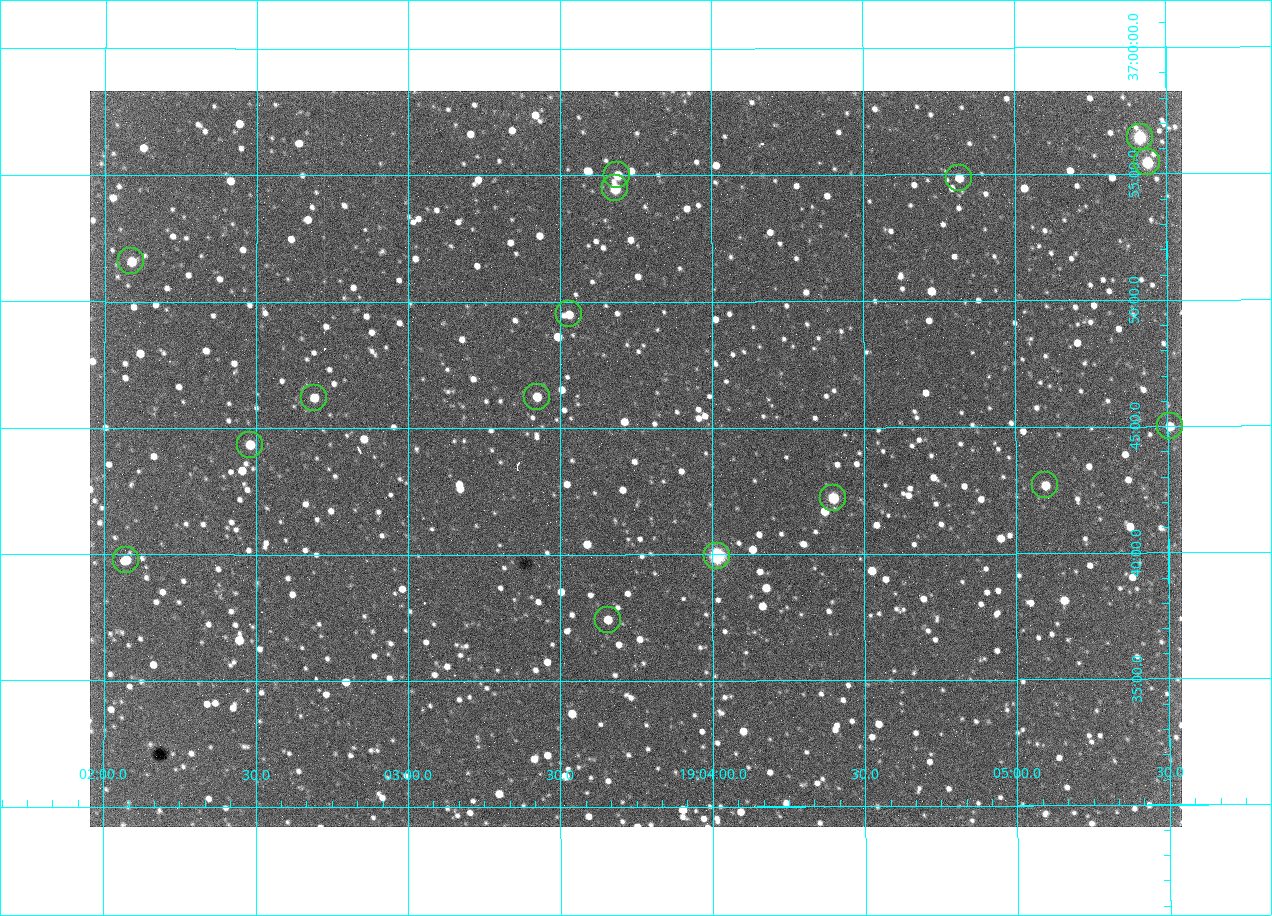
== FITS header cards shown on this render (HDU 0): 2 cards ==
NAXIS1  =                 1092 /fastest changing axis
NAXIS2  =                  736 /next to fastest changing axis

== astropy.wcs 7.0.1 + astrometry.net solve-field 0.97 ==
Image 1092 x 736 px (HDU 0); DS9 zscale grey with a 90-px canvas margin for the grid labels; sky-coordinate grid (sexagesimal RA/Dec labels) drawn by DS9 from the SOLVED WCS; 16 Tycho-2 reference stars matched to detected sources circled (green)
Header WCS: none
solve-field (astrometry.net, Tycho-2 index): SOLVED blind (the file carries no WCS)
Solved WCS: RA---TAN-SIP/DEC--TAN-SIP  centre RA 19:03:45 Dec +36:44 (285.94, +36.73 deg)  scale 2.37 arcsec/px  FOV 43.2' x 29.1'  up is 0 deg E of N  parity flipped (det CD > 0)
(file carries no celestial WCS; the grid is the blind solution)
Tycho-2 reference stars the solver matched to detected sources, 16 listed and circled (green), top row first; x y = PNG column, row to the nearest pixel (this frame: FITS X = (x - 90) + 1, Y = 736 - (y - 91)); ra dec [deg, ICRS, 3 dp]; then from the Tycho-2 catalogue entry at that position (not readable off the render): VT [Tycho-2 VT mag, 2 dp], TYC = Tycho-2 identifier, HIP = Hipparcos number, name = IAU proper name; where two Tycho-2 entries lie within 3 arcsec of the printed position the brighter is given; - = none
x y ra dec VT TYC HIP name
1140 137 286.353 +36.941 8.32 2652-644-1 93748 -
1147 162 286.360 +36.924 9.83 2652-14-1 - -
617 175 285.922 +36.917 10.48 2652-1249-1 - -
959 178 286.204 +36.915 10.94 2652-350-1 - -
615 188 285.920 +36.908 9.57 2652-218-1 - -
131 261 285.522 +36.860 10.88 2651-1921-1 - -
569 314 285.882 +36.825 10.95 2652-329-1 - -
537 397 285.856 +36.771 11.11 2652-1253-1 - -
314 398 285.672 +36.770 11.14 2651-2527-1 - -
1170 426 286.377 +36.750 10.72 2652-110-1 - -
250 445 285.620 +36.739 11.03 2651-1906-1 - -
1045 485 286.274 +36.711 10.88 2652-1070-1 - -
833 498 286.100 +36.704 10.14 2652-1649-1 - -
717 556 286.004 +36.666 8.52 2652-1368-1 - -
126 560 285.518 +36.663 10.71 2651-2245-1 - -
608 620 285.914 +36.624 11.11 2652-845-1 - -